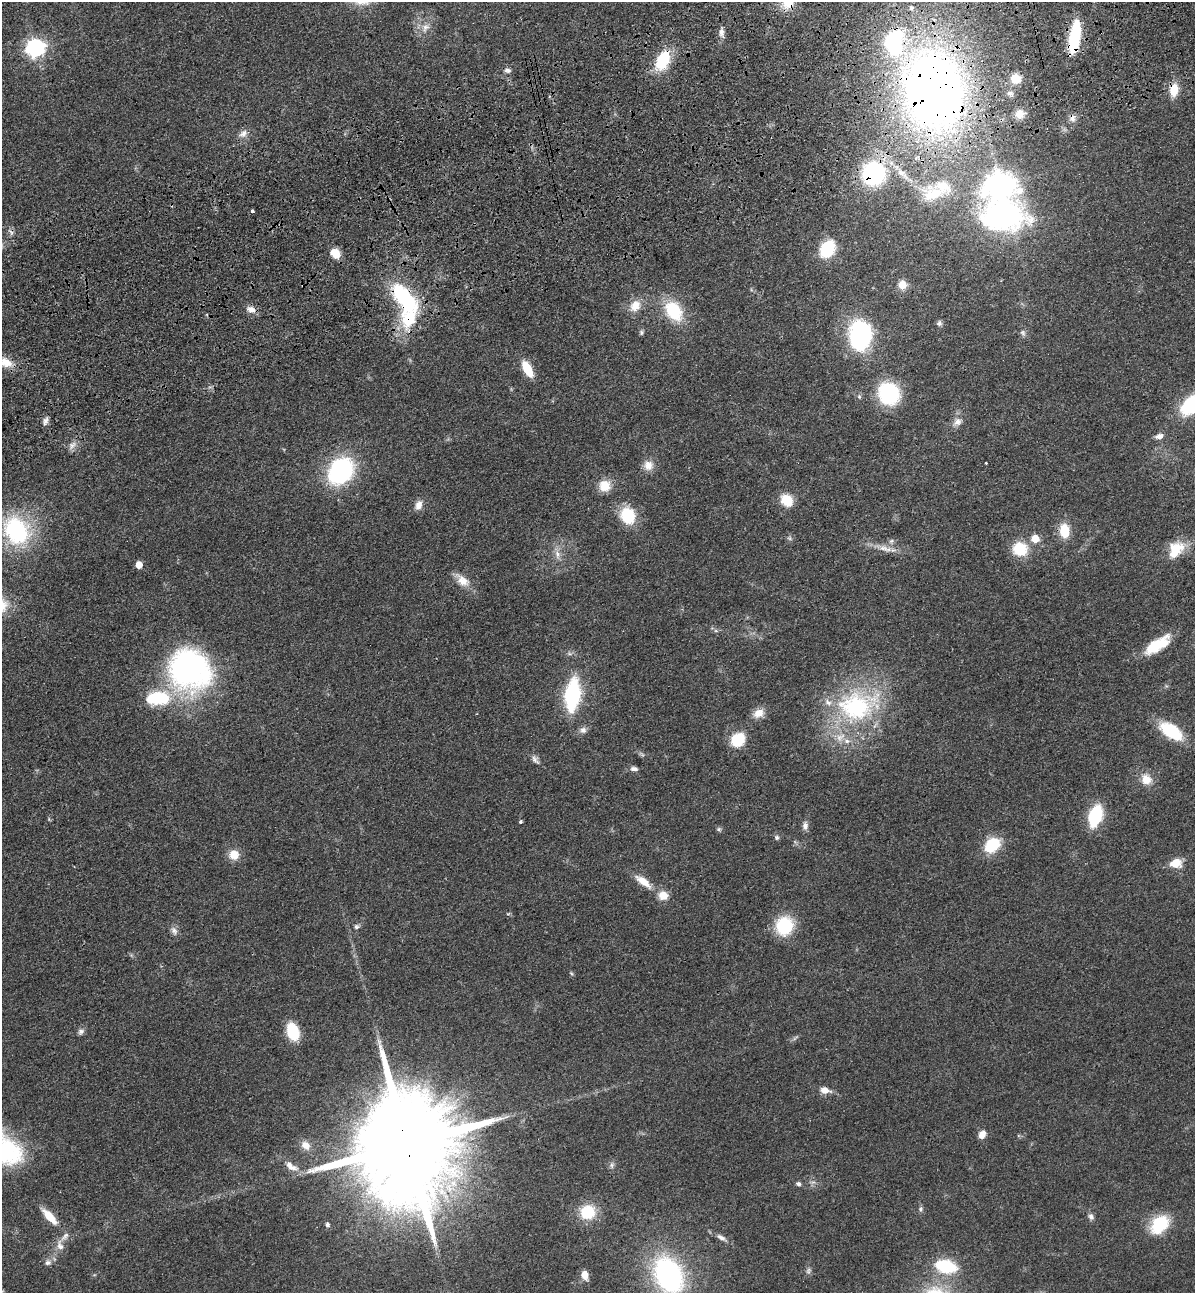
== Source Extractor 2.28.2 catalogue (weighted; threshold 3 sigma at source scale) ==
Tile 10 of 4 x 4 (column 2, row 3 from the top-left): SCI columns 1500-2692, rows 1407-2697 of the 5266 x 5394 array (HDU 1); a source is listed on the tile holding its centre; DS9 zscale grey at full resolution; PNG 1197 x 1295 px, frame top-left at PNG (2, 2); no overlay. Shown black and unused: <1% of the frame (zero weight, under 3 of 4 exposures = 6% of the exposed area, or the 3 px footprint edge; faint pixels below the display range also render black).
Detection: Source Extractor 2.28.2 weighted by HDU 2 'WHT'; one run over the whole footprint, this tile lists its part. Background 0.056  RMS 0.0058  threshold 0.026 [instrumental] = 3 sigma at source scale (4.5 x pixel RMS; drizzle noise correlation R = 1.50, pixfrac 1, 0.05/0.05 arcsec/px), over >= 5 px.
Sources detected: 122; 2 too faint to see at this stretch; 2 inside a brighter object's white glare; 1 cosmic-ray / hot-pixel residue — not listed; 8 inside a brighter listed object's ellipse — not listed separately; the other 109 listed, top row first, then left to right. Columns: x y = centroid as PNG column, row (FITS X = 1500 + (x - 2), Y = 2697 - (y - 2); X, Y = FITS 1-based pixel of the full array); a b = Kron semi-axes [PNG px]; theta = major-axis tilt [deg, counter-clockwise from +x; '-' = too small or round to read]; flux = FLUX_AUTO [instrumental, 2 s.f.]
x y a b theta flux
788 3 15 12 14 9.9
911 8 7 6 - 1.9
425 27 14 10 63 5.5
721 32 13 6 -84 2.9
1074 37 28 8 81 50
35 48 7 7 - 260
663 60 19 11 64 30
508 70 9 6 -7 1.7
1015 79 9 9 - 11
934 89 73 53 -80 500
1174 90 12 8 85 13
1010 93 10 6 -32 2
1020 114 11 10 - 5.2
1072 118 10 9 - 3
243 134 13 8 41 3.8
873 174 20 20 - 73
902 174 24 7 -40 8
1000 185 10 9 - 570
933 194 34 21 5 23
252 211 3 3 - 2.5
1001 216 48 41 1 160
827 249 13 9 58 38
335 253 12 9 -45 7.2
902 285 8 7 - 8.1
404 298 42 19 -53 53
635 306 17 13 56 8.2
251 309 14 9 -21 4
673 311 20 14 -55 31
939 323 7 6 - 1.5
641 332 6 5 - 1.1
1023 333 10 7 -62 1.9
861 335 27 21 86 79
5 362 19 11 -22 9.8
527 369 16 8 -62 16
889 393 19 17 -51 54
859 397 7 5 -70 1.2
1192 405 19 12 42 53
45 421 12 6 72 2.3
957 422 15 10 38 4.5
1159 436 9 6 16 3.4
72 446 15 8 44 3.7
986 463 3 3 - 0.75
648 465 13 13 - 5.9
341 471 24 19 50 86
605 486 13 12 - 10
787 500 10 8 -45 19
419 505 12 8 69 4.4
628 516 16 13 -72 25
17 531 29 24 -57 74
1064 531 15 10 -86 14
1035 539 6 5 - 12
891 541 8 6 23 1.6
885 549 23 8 -15 6.8
1020 549 15 13 -20 19
1176 549 23 16 51 15
557 554 15 7 -78 4.1
139 565 5 5 - 8.8
462 580 22 11 -42 7.9
1157 645 31 12 33 20
570 654 7 4 -18 1.2
188 669 36 33 -44 180
572 695 25 12 83 66
158 698 31 16 6 33
857 706 65 42 9 85
758 713 15 11 24 6.1
583 730 10 8 8 2.6
1171 731 20 11 -34 37
738 740 12 10 44 26
535 760 15 7 -55 2.6
634 769 10 6 -1 2.2
1146 779 13 12 - 8.1
1095 816 17 9 73 44
520 822 4 4 - 0.93
805 826 12 7 85 2.8
719 829 7 5 -21 1.1
777 838 5 5 - 1.4
992 845 15 11 38 26
234 855 12 12 - 7.4
1176 863 11 9 8 10
643 881 23 8 -37 9.4
663 895 10 9 - 7.8
508 914 6 3 19 0.69
356 926 7 6 - 1.5
784 926 16 15 - 34
174 931 13 8 -66 2.8
571 973 6 4 -45 0.77
293 1031 14 9 -72 27
81 1032 9 8 - 2
825 1090 11 7 -12 5.5
982 1135 10 7 60 4.3
406 1142 34 23 -78 23000
305 1145 12 10 -44 5.3
7 1152 41 30 -16 57
612 1165 9 6 75 1.8
293 1168 15 8 -8 4.1
798 1184 7 6 - 1.4
921 1209 8 6 79 1.4
588 1212 16 15 - 21
49 1216 23 8 -47 11
1091 1217 9 7 -57 2.2
1159 1224 24 17 46 25
327 1225 6 4 -77 1.4
721 1238 14 6 -31 3.1
60 1245 16 9 -73 4.5
48 1262 9 8 - 2.4
946 1266 17 10 -12 38
808 1271 9 6 62 1.6
585 1275 9 7 -75 6.3
669 1275 31 22 -65 130
Overlapping masked pixels (flux is a lower limit): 10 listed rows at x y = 788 3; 1074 37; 663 60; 934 89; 1174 90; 1072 118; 873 174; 1001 216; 404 298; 406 1142
Isophote crosses this tile's border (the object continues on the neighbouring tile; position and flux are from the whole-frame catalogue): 5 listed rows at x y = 788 3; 5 362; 1192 405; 7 1152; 669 1275